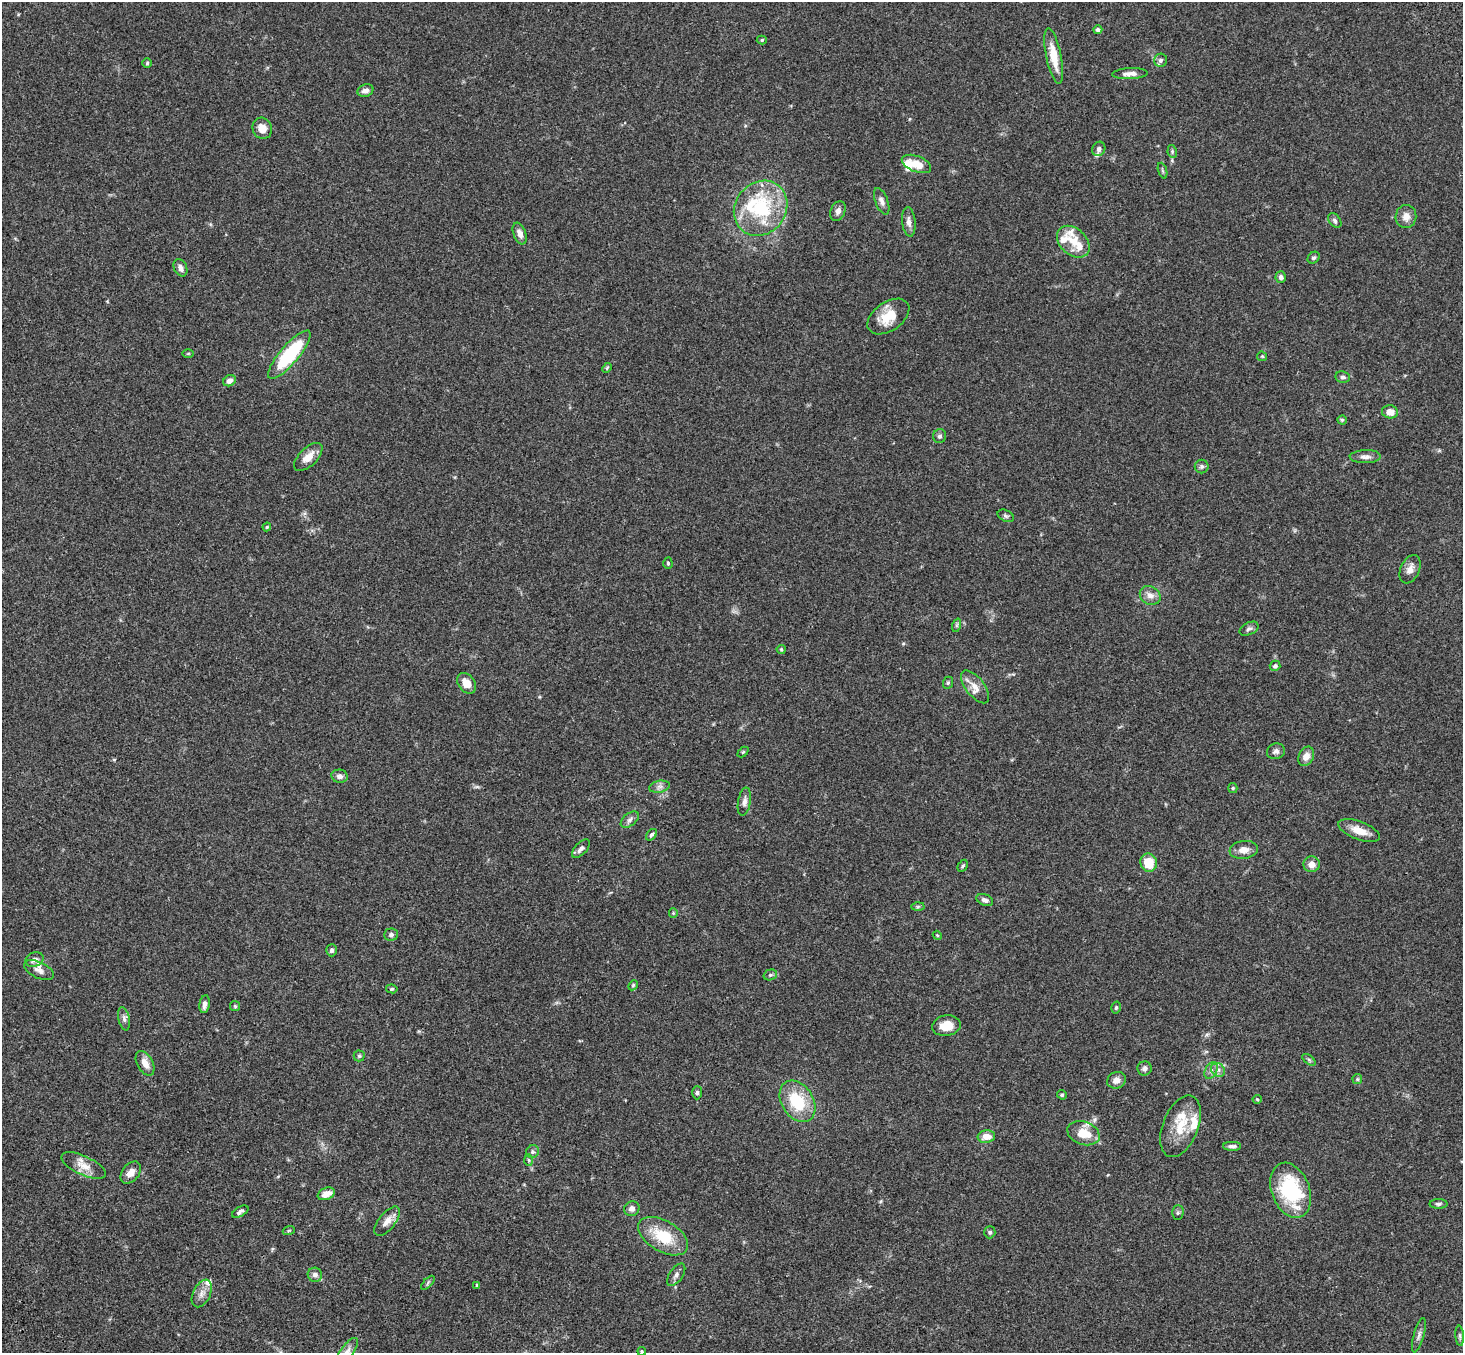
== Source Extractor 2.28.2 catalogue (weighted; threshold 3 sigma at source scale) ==
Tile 7 of 4 x 4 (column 3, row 2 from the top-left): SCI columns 3031-4491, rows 3078-4428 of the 6059 x 6016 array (HDU 1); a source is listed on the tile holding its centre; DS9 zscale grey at full resolution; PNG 1465 x 1355 px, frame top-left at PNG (2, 2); each listed source drawn as its Kron ellipse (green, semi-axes under 4 px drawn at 4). Shown black and unused: <1% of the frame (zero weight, under 3 of 4 exposures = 6% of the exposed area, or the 3 px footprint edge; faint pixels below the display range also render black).
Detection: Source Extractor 2.28.2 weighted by HDU 2 'WHT'; one run over the whole footprint, this tile lists its part. Background 0.0606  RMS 0.0057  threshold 0.0254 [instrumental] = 3 sigma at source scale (4.5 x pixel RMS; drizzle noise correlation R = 1.50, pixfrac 1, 0.05/0.05 arcsec/px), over >= 5 px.
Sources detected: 132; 14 inside a brighter listed object's ellipse — not listed separately; the other 118 listed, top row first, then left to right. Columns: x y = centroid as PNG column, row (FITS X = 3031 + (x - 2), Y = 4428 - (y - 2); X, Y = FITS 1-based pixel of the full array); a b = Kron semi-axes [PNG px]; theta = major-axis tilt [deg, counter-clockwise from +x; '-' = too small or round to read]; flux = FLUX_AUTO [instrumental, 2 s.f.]
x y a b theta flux
1098 30 4 4 - 1.7
762 40 5 4 - 0.72
1054 56 28 7 -78 11
1161 60 6 6 - 1.5
147 63 5 4 - 0.72
1130 74 17 5 3 3.1
365 91 8 6 18 2.4
262 128 11 9 -65 5.1
1099 149 7 6 - 1.7
1172 151 6 4 -80 0.84
916 164 15 8 -21 9
1162 171 8 3 -71 0.77
882 201 14 6 -68 2.4
761 208 29 25 51 40
838 211 10 7 69 2.5
1406 217 11 10 - 4.5
1335 220 8 5 -52 1.3
909 222 15 6 -84 3
520 233 11 6 -69 3.4
1073 242 19 13 -42 8.2
1314 258 6 5 - 1.2
181 268 9 6 -66 2.6
1281 277 5 5 - 1.7
888 317 23 14 35 13
188 354 6 3 1 0.53
289 355 31 9 50 41
1262 356 5 4 - 0.6
607 368 5 4 - 0.71
1343 377 7 6 - 1.4
229 381 7 5 31 2.9
1390 412 8 6 -10 5
1342 420 4 4 - 0.79
940 436 7 6 - 1.4
308 457 18 9 44 6
1365 457 15 6 1 2.8
1202 466 7 7 - 1.2
1006 516 8 5 -26 1.2
267 527 4 4 - 0.56
668 563 5 4 - 0.82
1410 569 15 9 66 3.9
1150 595 11 9 -34 3.7
957 625 7 4 72 0.81
1249 629 10 6 27 1.7
781 649 4 4 - 0.64
1275 666 5 5 - 1.4
466 683 11 8 -53 6.2
948 683 6 5 - 0.9
975 687 19 9 -52 5.5
1276 751 9 7 20 1.9
743 752 6 4 44 0.62
1306 756 10 7 63 4.5
340 776 8 6 -10 2.3
659 787 10 6 12 2.1
1233 788 5 4 - 0.65
744 802 14 6 80 2.6
630 820 10 6 38 2
1359 831 22 9 -21 7.3
652 835 7 4 47 1.1
581 849 11 6 46 2.3
1244 850 14 9 7 4.4
1149 863 9 8 - 13
1312 864 8 8 - 4
963 866 6 4 59 0.82
985 900 9 5 -23 2
918 907 6 4 2 0.83
673 913 5 4 - 0.61
391 934 7 6 - 1.5
937 935 4 3 - 0.53
332 950 6 5 - 1.3
35 960 9 7 20 2.5
39 970 16 8 -25 3.5
770 975 7 5 16 1
633 985 5 4 - 0.81
392 989 5 4 - 0.83
205 1004 9 5 82 3.1
235 1006 5 5 - 0.73
1116 1007 6 4 75 0.79
124 1019 12 5 -78 1.8
946 1026 14 10 9 7.1
359 1056 5 5 - 0.86
1309 1060 8 4 -37 0.97
145 1063 13 7 -62 4.8
1144 1068 7 7 - 1.8
1211 1070 9 6 62 2.1
1218 1070 7 6 - 2.1
1357 1079 5 5 - 0.68
1117 1080 10 8 24 3.4
697 1093 7 5 88 0.99
1062 1095 5 4 - 0.95
1257 1099 4 4 - 0.64
797 1101 22 16 -57 24
1180 1126 32 17 68 15
1084 1133 16 11 -19 11
986 1137 8 6 7 5.4
1232 1146 9 4 -1 1.8
532 1152 7 6 - 1.3
529 1160 6 4 -87 0.77
84 1166 24 9 -25 6.8
131 1173 12 8 50 4.7
1291 1190 28 19 -69 43
326 1194 9 6 21 4.9
1438 1204 9 5 0 1.3
632 1209 8 7 - 2.5
240 1212 9 4 30 1.6
1178 1213 7 6 - 1.2
387 1221 17 8 52 4.5
289 1230 6 4 20 0.73
990 1232 6 5 - 1
663 1236 27 15 -30 20
315 1275 7 7 - 2.3
676 1275 13 6 55 2.2
428 1283 9 3 46 0.89
477 1285 4 4 - 0.67
202 1293 15 8 64 3.9
1419 1335 17 5 75 2.4
1460 1336 10 4 -85 1
347 1351 15 6 54 2.8
642 1351 4 3 - 0.61
Isophote crosses this tile's border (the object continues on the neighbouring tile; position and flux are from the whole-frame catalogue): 2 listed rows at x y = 347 1351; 642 1351